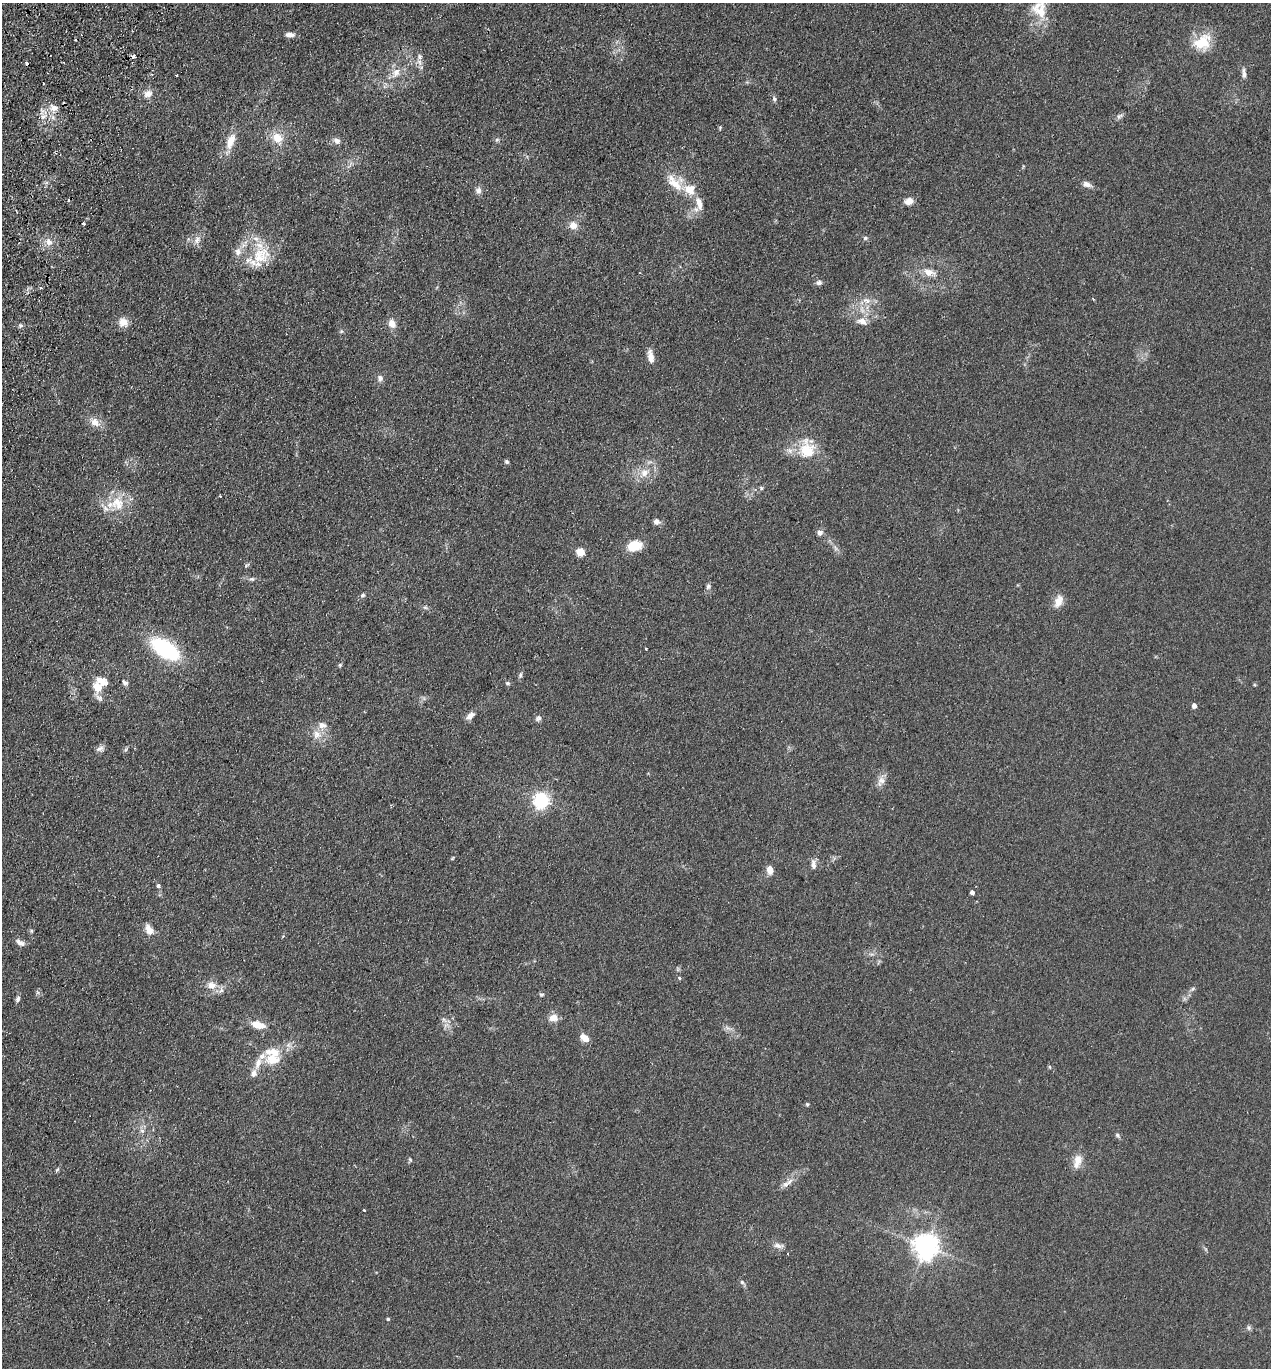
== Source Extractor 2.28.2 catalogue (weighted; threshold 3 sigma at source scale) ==
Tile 11 of 4 x 4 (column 3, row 3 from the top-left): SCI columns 2730-3998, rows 1390-2755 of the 5589 x 5512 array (HDU 1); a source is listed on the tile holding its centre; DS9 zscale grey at full resolution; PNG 1273 x 1370 px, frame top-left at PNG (2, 3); no overlay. Shown black and unused: <1% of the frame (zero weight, under 2 of 3 exposures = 3% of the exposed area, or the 3 px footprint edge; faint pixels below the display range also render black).
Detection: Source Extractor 2.28.2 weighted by HDU 2 'WHT'; one run over the whole footprint, this tile lists its part. Background 0.0961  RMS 0.01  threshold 0.0459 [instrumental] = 3 sigma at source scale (4.5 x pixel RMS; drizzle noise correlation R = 1.50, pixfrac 1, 0.05/0.05 arcsec/px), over >= 5 px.
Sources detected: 118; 4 cosmic-ray / hot-pixel residue — not listed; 11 inside a brighter listed object's ellipse — not listed separately; the other 103 listed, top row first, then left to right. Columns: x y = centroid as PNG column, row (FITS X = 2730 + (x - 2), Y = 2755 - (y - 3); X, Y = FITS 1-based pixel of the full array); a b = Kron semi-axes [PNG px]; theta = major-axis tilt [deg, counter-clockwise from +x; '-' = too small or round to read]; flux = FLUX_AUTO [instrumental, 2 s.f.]
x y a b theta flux
1041 12 24 16 82 20
290 35 10 6 -4 5.3
1202 42 26 19 34 26
420 57 7 7 - 3.4
27 64 3 3 - 7.5
396 72 13 11 61 10
1244 74 13 5 -82 4.1
177 75 3 3 - 1.7
43 83 3 2 - 0.87
148 94 11 9 29 7
774 99 7 5 -70 2
54 108 12 9 -14 7.6
43 116 8 4 9 3.2
1120 116 11 5 36 2.8
720 127 6 4 80 1.2
277 138 17 13 -55 16
497 140 6 5 - 1.8
231 141 20 9 68 15
337 141 9 7 -27 4.4
674 183 30 13 -47 21
1087 184 10 6 -21 5.3
478 190 9 8 - 4.4
909 201 10 8 13 7.5
699 203 18 7 -76 10
83 224 3 3 - 4.4
573 225 10 9 - 7.9
865 238 6 5 - 1.9
197 240 12 9 73 6.3
49 242 9 8 - 6.3
261 255 28 23 36 37
929 272 15 9 -15 9.8
819 282 7 6 - 3.1
866 301 13 7 -18 6.7
862 321 15 8 -18 7.4
123 322 12 10 -20 9.3
392 323 10 8 -64 8
20 326 6 6 - 2.2
651 356 16 7 -80 8.2
380 378 9 7 -56 3.7
95 422 14 10 -39 9.7
807 450 24 20 -80 32
507 462 6 4 -44 1.9
644 473 12 10 37 10
761 488 6 5 - 1.3
220 496 3 3 - 1.1
117 502 16 16 - 22
656 522 8 7 - 4
820 533 7 6 - 4.2
634 546 17 11 14 18
835 548 7 4 -71 2.2
580 552 5 5 - 36
246 566 8 5 38 1.7
252 579 8 5 12 2.1
708 586 7 6 - 2.4
363 595 7 5 32 2.2
1059 601 17 9 66 9.9
425 607 7 4 -19 1.7
646 648 3 3 - 2.2
165 649 25 13 -33 110
340 665 6 5 - 1.3
520 675 8 5 76 2.1
125 683 8 6 -28 2.6
508 683 6 5 - 2
97 687 13 10 -57 13
1194 705 4 4 - 5.6
470 716 11 6 43 6.1
538 718 9 7 35 2.8
317 734 13 11 -41 9.7
100 749 11 7 16 3.8
881 781 14 10 44 6.7
541 800 6 6 - 320
813 864 14 6 -84 4.9
770 870 8 6 -78 9.6
158 885 5 5 - 2.1
972 892 4 4 - 4.4
149 930 14 9 -61 8.4
31 931 5 5 - 1.3
20 943 12 6 -31 4.8
679 978 6 4 -47 1.2
211 985 14 11 -12 9.5
1193 989 6 4 2 1.5
37 992 7 4 -71 1.7
541 994 6 5 - 1.7
18 999 7 5 69 2.8
553 1018 12 9 11 7.7
444 1020 8 4 -37 2.5
258 1025 15 7 -13 14
585 1038 9 7 -39 10
273 1059 25 16 -30 23
1050 1067 5 3 - 1.1
254 1073 10 8 68 5
807 1104 5 4 - 1.3
142 1131 7 4 -19 1.9
1117 1135 7 5 -53 2.1
1077 1161 20 10 73 11
57 1170 8 4 54 1.5
789 1182 13 6 41 5.8
364 1210 3 3 - 1.8
778 1245 12 7 -7 4.9
926 1246 8 7 - 1100
742 1282 7 5 -46 2.1
388 1319 4 3 - 1.3
1249 1328 7 6 - 2.1
Overlapping masked pixels (flux is a lower limit): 1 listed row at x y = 148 94